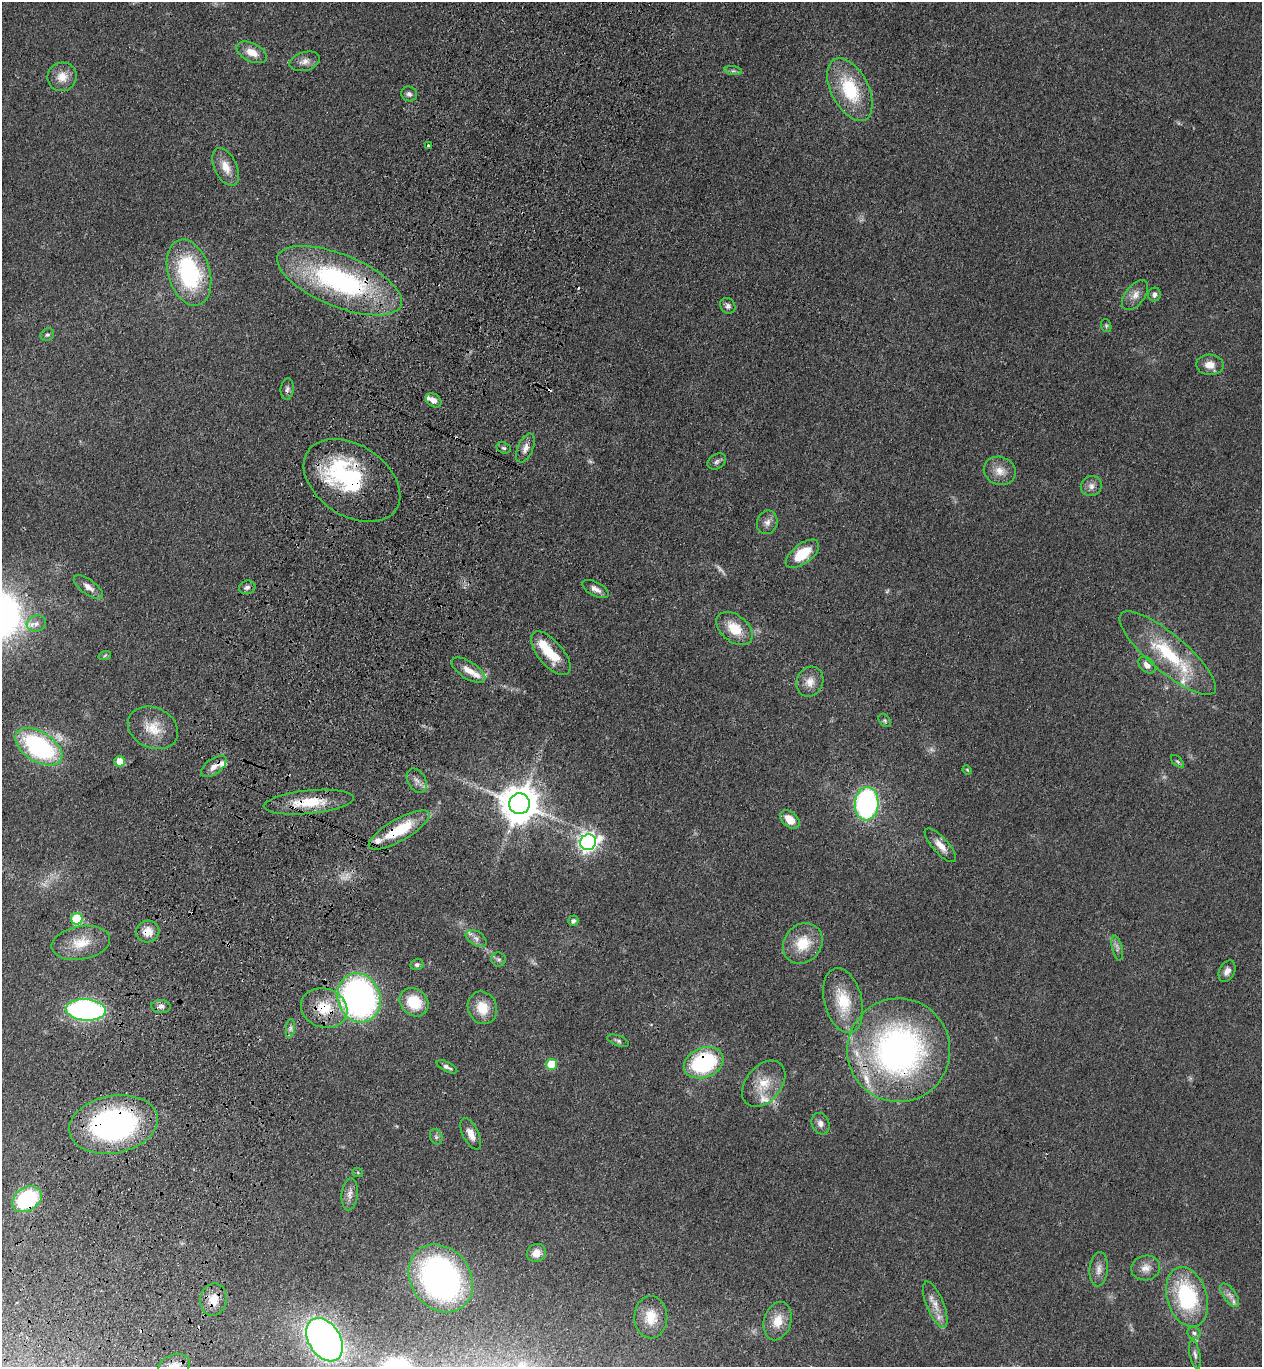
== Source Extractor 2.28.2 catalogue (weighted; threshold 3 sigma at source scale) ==
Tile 7 of 4 x 4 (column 3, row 2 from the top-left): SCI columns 2770-4029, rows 2780-4144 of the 5668 x 5559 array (HDU 1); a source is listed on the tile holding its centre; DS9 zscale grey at full resolution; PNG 1264 x 1369 px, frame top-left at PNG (2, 2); each listed source drawn as its Kron ellipse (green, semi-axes under 4 px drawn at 4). Shown black and unused: <1% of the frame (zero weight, under 3 of 4 exposures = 6% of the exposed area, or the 3 px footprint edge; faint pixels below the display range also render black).
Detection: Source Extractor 2.28.2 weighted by HDU 2 'WHT'; one run over the whole footprint, this tile lists its part. Background 0.0513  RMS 0.0058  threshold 0.0259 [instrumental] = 3 sigma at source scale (4.5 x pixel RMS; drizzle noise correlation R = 1.50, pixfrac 1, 0.05/0.05 arcsec/px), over >= 5 px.
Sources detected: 119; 4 too faint to see at this stretch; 1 inside a brighter object's white glare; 6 cosmic-ray / hot-pixel residue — neither listed nor drawn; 11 inside a brighter listed object's ellipse — not listed separately; the other 97 listed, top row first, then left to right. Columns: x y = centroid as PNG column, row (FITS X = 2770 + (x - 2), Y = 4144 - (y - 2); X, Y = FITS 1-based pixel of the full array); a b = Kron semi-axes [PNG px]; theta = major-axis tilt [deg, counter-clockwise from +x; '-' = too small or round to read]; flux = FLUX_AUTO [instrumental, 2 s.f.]
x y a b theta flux
252 52 16 9 -26 7.9
305 61 15 9 15 4.2
733 71 9 4 -7 1.3
62 77 15 14 - 7.8
850 89 34 18 -63 35
409 94 8 7 - 1.9
428 146 3 3 - 3.1
226 167 20 11 -64 7.9
189 273 34 21 -73 68
340 281 66 26 -22 120
1154 294 7 6 - 2.1
1135 295 17 9 53 5
728 306 8 7 - 2
1106 326 7 5 -71 0.94
47 335 7 6 - 1.3
1210 365 14 10 -4 5.4
287 389 11 6 85 1.9
434 400 8 6 -37 2.9
504 448 7 5 -18 1.4
525 448 15 7 67 4
717 462 10 7 33 1.9
1000 471 16 14 -21 7
352 481 53 35 -34 63
1091 486 10 10 - 3.4
767 522 12 10 72 3.5
802 554 19 10 37 18
88 587 17 7 -36 4.1
247 587 8 6 14 2
596 589 15 7 -28 3.4
36 623 10 8 16 3.3
734 629 21 13 -39 14
551 653 27 12 -49 17
1168 653 61 18 -40 42
105 655 6 4 20 0.66
1147 665 10 6 -43 3.7
468 670 19 8 -33 6.6
810 682 15 13 63 6.4
885 720 7 5 -50 1
153 728 26 20 -25 14
39 747 26 15 -32 83
120 761 5 5 - 9.9
1177 761 8 4 -44 1.1
214 766 15 7 36 4.2
967 770 5 4 - 0.6
417 781 13 9 -61 3.3
309 802 45 11 6 21
519 804 10 10 - 1700
867 804 17 12 85 120
790 819 11 7 -41 8.7
399 830 34 11 30 26
588 842 8 7 - 270
940 845 21 8 -48 6.2
77 919 6 5 - 38
573 921 5 5 - 1.7
148 932 11 11 - 7.3
476 938 11 7 -32 2.8
81 943 29 16 10 14
803 943 21 18 49 16
1117 948 13 5 -77 2.2
499 959 7 7 - 1.5
417 965 6 5 - 1.4
1227 971 11 7 63 3.1
359 998 25 21 -71 210
843 1001 33 19 -76 22
414 1002 15 13 -42 19
161 1006 9 6 -3 2.4
324 1008 23 19 -18 20
482 1008 17 14 -67 12
86 1010 20 10 -4 170
290 1028 9 4 82 1.8
618 1041 11 5 -20 1.6
899 1050 52 51 - 200
704 1063 20 15 23 65
552 1064 5 5 - 25
447 1067 11 4 -27 2.1
764 1084 26 17 50 13
113 1124 45 28 10 140
820 1124 11 8 -70 3.1
471 1134 17 8 -64 5.2
436 1137 8 6 -69 1.5
358 1173 5 3 - 0.64
350 1194 16 8 85 3.7
27 1199 16 11 32 51
536 1253 10 9 - 5.1
1146 1268 14 12 10 5.1
1099 1269 17 9 84 4.4
441 1278 36 29 -53 180
1230 1295 13 6 -55 3.2
1187 1297 31 20 -73 55
213 1299 16 13 78 8.2
935 1305 24 8 -68 7.2
651 1317 21 16 89 11
778 1321 19 13 74 10
1194 1333 7 6 - 1.6
325 1340 23 16 -58 270
1195 1355 14 5 -78 2.2
174 1366 16 11 20 6.8
Overlapping masked pixels (flux is a lower limit): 12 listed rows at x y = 340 281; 352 481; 309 802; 519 804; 399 830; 148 932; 324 1008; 899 1050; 704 1063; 113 1124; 27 1199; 213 1299
Isophote crosses this tile's border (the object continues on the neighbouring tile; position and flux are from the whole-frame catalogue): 1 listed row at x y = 174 1366